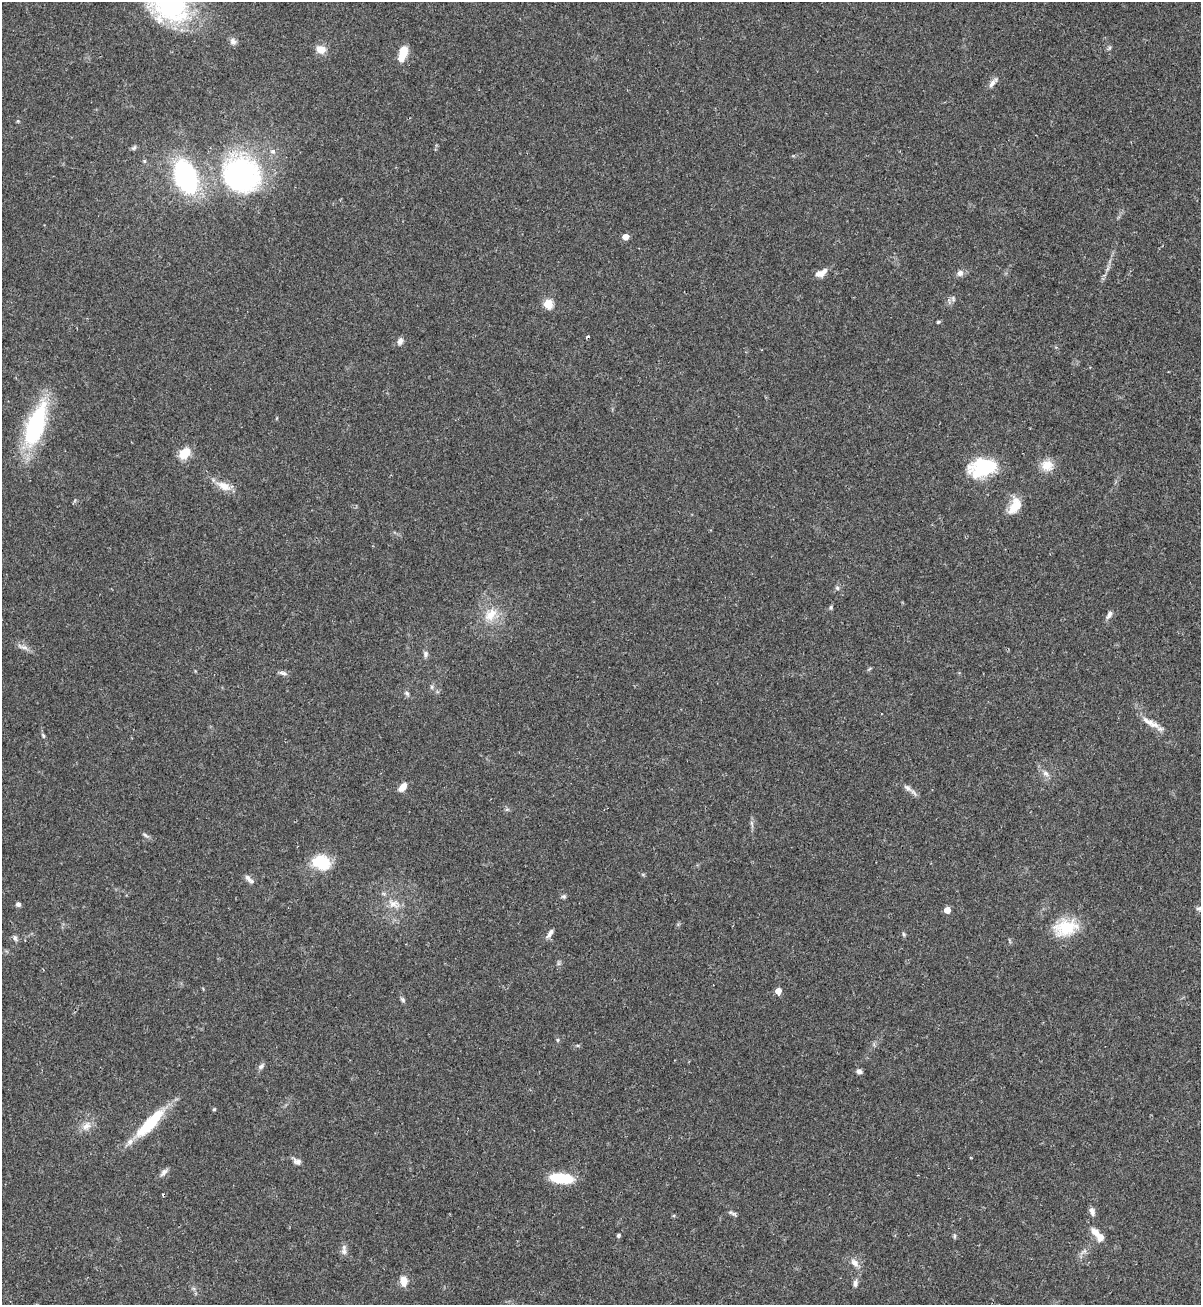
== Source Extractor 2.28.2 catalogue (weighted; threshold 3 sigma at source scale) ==
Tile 6 of 4 x 4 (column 2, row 2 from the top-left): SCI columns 1377-2575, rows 2627-3929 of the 5325 x 5272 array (HDU 1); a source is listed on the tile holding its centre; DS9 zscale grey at full resolution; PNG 1203 x 1307 px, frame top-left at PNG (2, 2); no overlay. Shown black and unused: <1% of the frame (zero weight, under 2 of 3 exposures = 2% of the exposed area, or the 3 px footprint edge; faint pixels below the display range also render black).
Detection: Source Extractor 2.28.2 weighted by HDU 2 'WHT'; one run over the whole footprint, this tile lists its part. Background 0.0391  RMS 0.0043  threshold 0.0196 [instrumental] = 3 sigma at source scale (4.5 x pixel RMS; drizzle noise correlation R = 1.50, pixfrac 1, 0.05/0.05 arcsec/px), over >= 5 px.
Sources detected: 77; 2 cosmic-ray / hot-pixel residue — not listed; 4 inside a brighter listed object's ellipse — not listed separately; the other 71 listed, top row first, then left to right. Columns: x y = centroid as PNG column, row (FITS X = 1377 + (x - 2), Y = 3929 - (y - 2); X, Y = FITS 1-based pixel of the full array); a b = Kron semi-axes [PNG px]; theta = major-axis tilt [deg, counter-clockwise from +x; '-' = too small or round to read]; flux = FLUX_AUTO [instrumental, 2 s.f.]
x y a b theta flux
170 5 50 33 -30 64
233 41 10 8 -55 1.6
1109 48 6 4 71 0.64
321 49 8 7 - 5.5
403 52 13 9 82 6.3
993 83 16 6 51 2.2
134 148 8 5 39 0.83
273 151 7 6 - 1.4
144 161 5 4 - 0.57
240 175 40 36 -34 88
185 177 30 18 -68 69
625 237 5 4 - 4.8
821 273 15 7 27 3.6
960 273 8 8 - 1.9
953 299 8 5 -72 1.1
548 304 5 5 - 19
938 322 5 4 - 0.59
400 341 9 6 68 1.8
35 425 41 16 71 54
184 453 13 9 48 7.5
1047 465 16 15 - 5.7
983 467 29 18 13 26
224 486 21 10 -25 5.3
1013 508 22 12 75 5.7
837 588 6 5 - 0.77
831 607 6 4 -71 0.57
1109 614 11 6 59 1.7
491 615 22 13 47 7.9
24 647 13 5 -19 1.9
425 654 8 6 -80 1.3
283 673 11 5 -13 1.3
432 687 6 4 -89 0.71
407 693 7 5 -50 0.98
1149 722 27 8 -33 4.8
43 735 7 4 -63 0.72
1045 773 9 6 -49 1.9
402 787 10 6 51 4
907 788 14 6 -39 2.1
507 809 6 4 42 0.7
752 824 12 3 -75 0.92
145 835 9 4 -36 0.93
321 862 21 15 -20 15
249 879 14 6 -45 2
564 896 7 6 - 0.82
18 904 6 5 - 1.1
393 904 16 12 -14 4.7
947 910 5 4 - 6.2
1066 928 31 20 14 15
550 933 13 5 58 1.9
904 934 6 4 -87 0.61
15 938 9 5 -76 1.1
778 991 5 4 - 5.2
403 1000 8 5 -55 0.9
558 1040 6 4 90 0.56
261 1066 10 6 42 1.3
859 1071 7 5 -6 1.3
214 1109 4 4 - 0.6
150 1123 42 11 46 21
86 1126 14 9 44 3.5
297 1162 11 7 -12 1.7
164 1172 13 6 45 1.8
561 1178 25 10 -6 15
1092 1212 11 7 -74 1.8
732 1213 13 4 -25 0.98
1096 1232 16 9 -44 3.8
618 1235 5 5 - 0.61
954 1236 6 4 89 0.63
344 1252 9 8 - 1.9
855 1263 14 9 -48 3
404 1281 12 8 -86 4.1
855 1283 9 6 81 1.5
Isophote crosses this tile's border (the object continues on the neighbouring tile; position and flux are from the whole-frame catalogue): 1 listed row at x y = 170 5